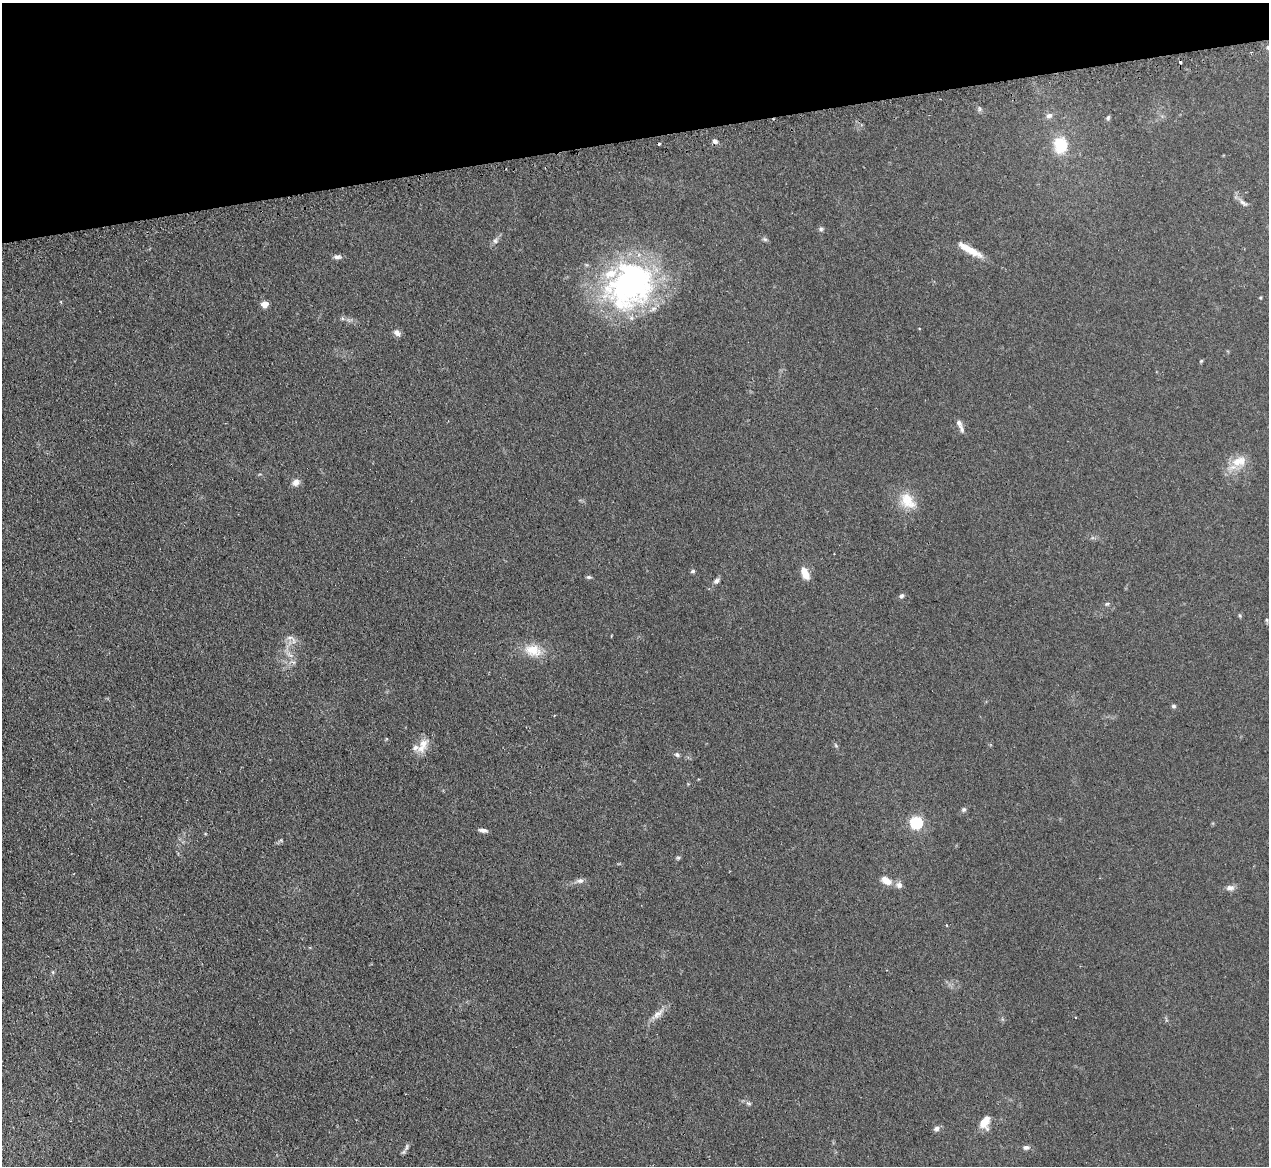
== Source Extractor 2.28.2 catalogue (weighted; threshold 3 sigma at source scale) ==
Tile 3 of 4 x 4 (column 3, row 1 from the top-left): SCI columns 2567-3833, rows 3658-4821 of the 5133 x 5106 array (HDU 1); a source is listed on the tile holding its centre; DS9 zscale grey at full resolution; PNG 1271 x 1168 px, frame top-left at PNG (2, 3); no overlay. Shown black and unused: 12% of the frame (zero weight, under 2 of 3 exposures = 4% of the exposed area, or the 3 px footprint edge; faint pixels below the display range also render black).
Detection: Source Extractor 2.28.2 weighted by HDU 2 'WHT'; one run over the whole footprint, this tile lists its part. Background 0.107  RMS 0.0075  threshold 0.0336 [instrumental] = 3 sigma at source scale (4.5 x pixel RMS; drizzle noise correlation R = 1.50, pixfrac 1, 0.05/0.05 arcsec/px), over >= 5 px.
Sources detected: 61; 2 cosmic-ray / hot-pixel residue — not listed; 4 inside a brighter listed object's ellipse — not listed separately; the other 55 listed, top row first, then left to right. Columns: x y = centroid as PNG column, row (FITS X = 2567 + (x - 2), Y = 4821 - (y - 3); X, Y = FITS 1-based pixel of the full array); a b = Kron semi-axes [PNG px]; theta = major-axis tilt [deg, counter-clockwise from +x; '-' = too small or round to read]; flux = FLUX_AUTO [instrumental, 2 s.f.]
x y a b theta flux
1251 52 3 2 - 0.67
979 109 7 4 89 1.2
1049 116 10 7 26 2.9
1108 118 7 5 73 1.3
715 141 7 5 -37 2.3
1061 146 21 16 -82 23
1243 203 17 6 -40 3.4
821 229 6 6 - 1.6
765 239 7 5 -21 1.4
495 241 8 7 - 2.2
971 250 30 8 -30 11
337 257 10 6 8 2.5
630 285 64 52 44 180
61 302 5 3 - 0.64
264 304 5 5 - 11
342 318 6 4 -46 1.3
397 333 10 6 -43 3.5
1201 361 5 4 - 0.86
959 423 9 7 -76 2.5
1239 461 22 13 13 13
296 482 9 8 - 4.4
907 501 26 17 -46 16
693 571 6 5 - 1.2
805 573 15 8 -64 8.5
589 577 7 4 -1 1.3
716 581 8 6 46 2.4
901 596 6 5 - 1.9
1107 604 7 5 21 1.3
1240 616 6 4 -59 0.85
1266 620 5 4 - 0.94
290 637 11 6 0 3.3
533 650 25 16 -14 15
289 655 13 5 -44 3.5
1174 706 5 5 - 1.4
423 744 19 12 70 9
836 745 7 5 -58 1.1
677 755 7 6 - 1.6
964 809 7 6 - 1.6
916 822 6 6 - 97
483 830 10 5 -10 2.6
281 840 6 4 72 1.1
678 858 5 5 - 1.1
580 881 10 7 6 2.8
887 881 12 7 -30 7.5
899 885 10 9 - 3.3
1230 888 11 7 4 3.5
946 925 4 2 - 0.51
53 972 6 3 -71 0.81
657 1014 23 8 41 6.4
1076 1017 3 2 - 0.67
748 1103 9 5 -26 1.7
985 1122 15 9 67 9.7
936 1129 7 6 - 2.6
406 1147 11 5 67 2.2
1026 1147 9 6 5 2.3